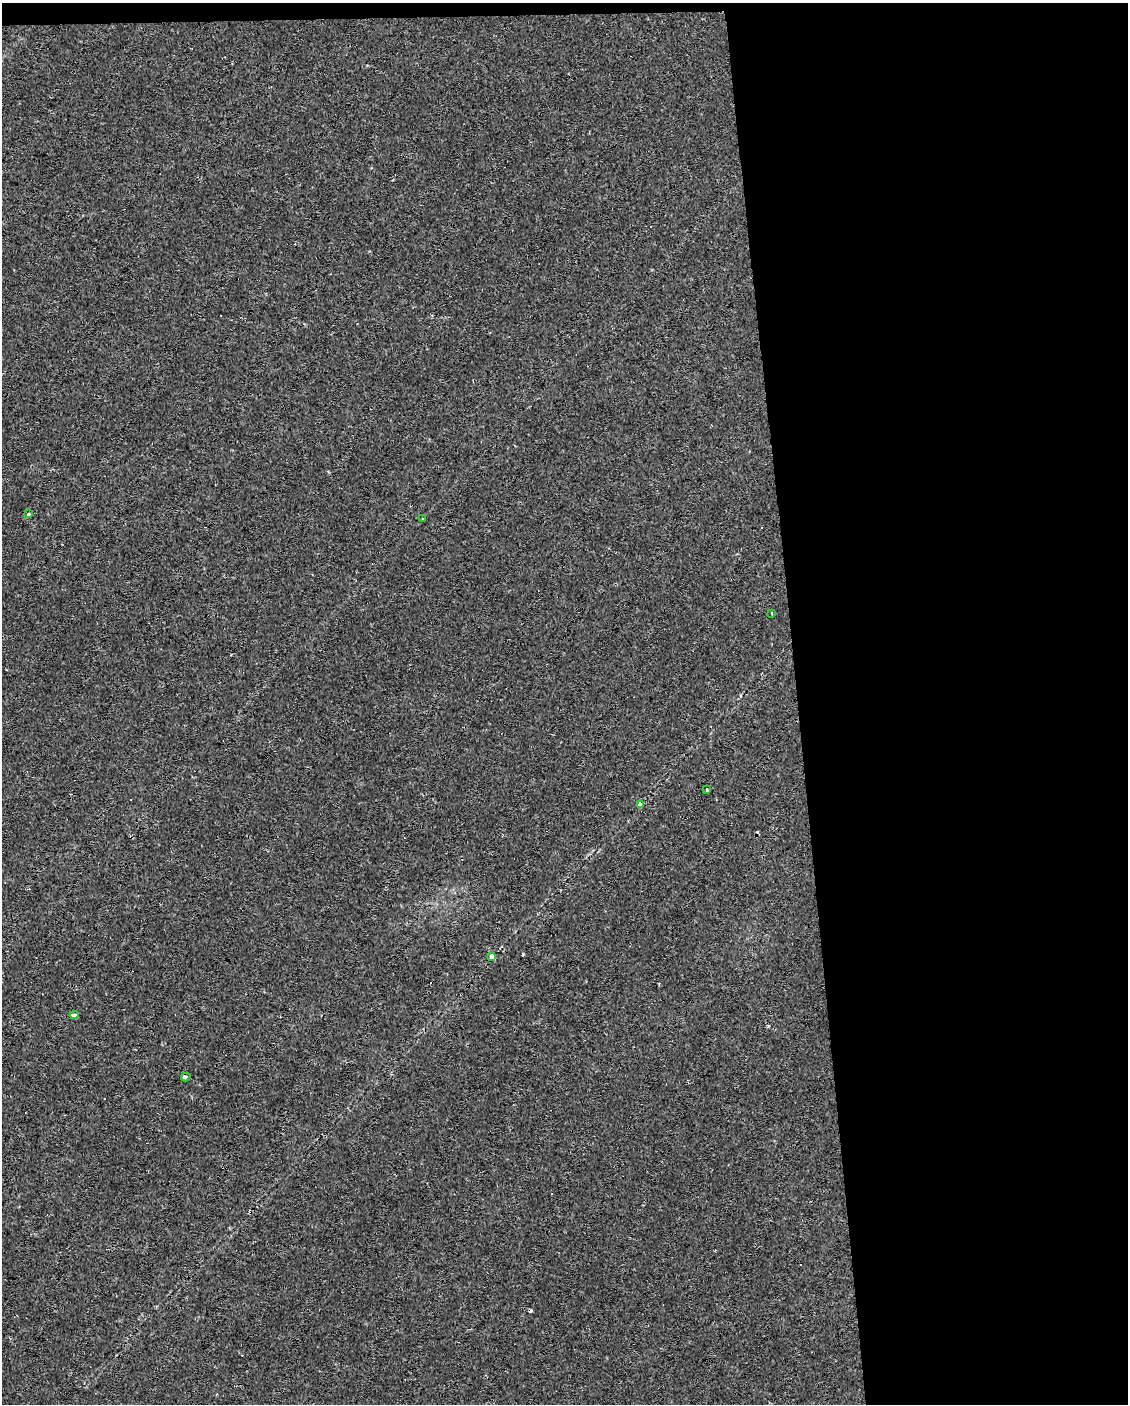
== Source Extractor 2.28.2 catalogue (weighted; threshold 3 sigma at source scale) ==
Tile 4 of 4 x 3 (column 4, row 1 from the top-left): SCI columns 3378-4503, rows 2807-4208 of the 4503 x 4250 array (HDU 1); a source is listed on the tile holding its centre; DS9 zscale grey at full resolution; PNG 1130 x 1406 px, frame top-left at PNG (2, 3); each listed source drawn as its Kron ellipse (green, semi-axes under 4 px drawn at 4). Shown black and unused: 30% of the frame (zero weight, under 2 of 3 exposures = <1% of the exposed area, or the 3 px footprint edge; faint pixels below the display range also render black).
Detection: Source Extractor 2.28.2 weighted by HDU 2 'WHT'; one run over the whole footprint, this tile lists its part. Background 0.0303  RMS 0.0037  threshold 0.0166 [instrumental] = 3 sigma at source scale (4.5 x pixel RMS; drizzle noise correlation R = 1.50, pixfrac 1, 0.0396/0.0396 arcsec/px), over >= 5 px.
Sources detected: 15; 7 cosmic-ray / hot-pixel residue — neither listed nor drawn; the other 8 listed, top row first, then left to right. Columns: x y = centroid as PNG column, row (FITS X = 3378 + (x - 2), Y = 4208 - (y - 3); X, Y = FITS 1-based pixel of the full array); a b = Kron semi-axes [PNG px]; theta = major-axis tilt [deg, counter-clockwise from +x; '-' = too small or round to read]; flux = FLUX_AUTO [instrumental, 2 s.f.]
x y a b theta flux
29 514 4 3 - 0.93
422 519 3 2 - 0.5
772 613 3 2 - 0.39
707 789 3 3 - 4.7
640 804 4 3 - 7.2
492 957 4 3 - 6.5
74 1015 4 3 - 7.4
186 1077 5 3 - 3.6